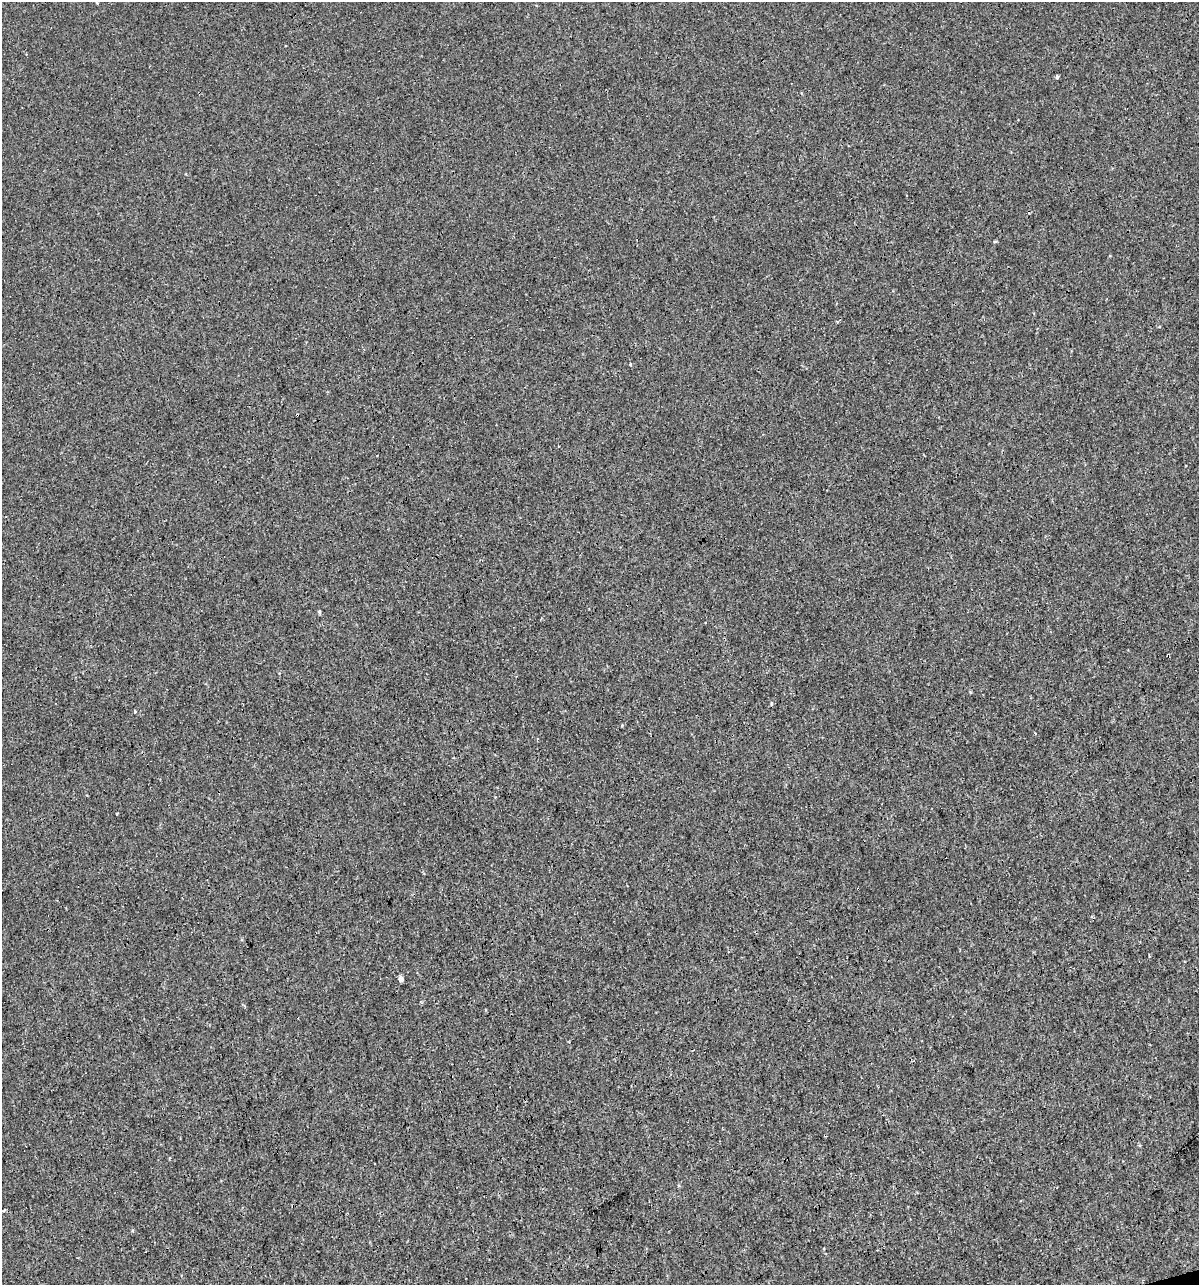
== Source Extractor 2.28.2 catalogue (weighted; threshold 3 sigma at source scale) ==
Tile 6 of 4 x 4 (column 2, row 2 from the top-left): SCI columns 1244-2440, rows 2567-3849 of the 4930 x 5132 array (HDU 1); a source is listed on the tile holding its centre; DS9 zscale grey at full resolution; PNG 1201 x 1287 px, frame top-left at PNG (2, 2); no overlay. Shown black and unused: <1% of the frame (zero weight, under 3 of 4 exposures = <1% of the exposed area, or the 3 px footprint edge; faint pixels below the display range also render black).
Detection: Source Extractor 2.28.2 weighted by HDU 2 'WHT'; one run over the whole footprint, this tile lists its part. Background 4.00e-05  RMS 0.0017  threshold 0.00747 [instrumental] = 3 sigma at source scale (4.5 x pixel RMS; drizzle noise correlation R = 1.50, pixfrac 1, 0.0396/0.0396 arcsec/px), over >= 5 px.
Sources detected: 11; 3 cosmic-ray / hot-pixel residue — not listed; the other 8 listed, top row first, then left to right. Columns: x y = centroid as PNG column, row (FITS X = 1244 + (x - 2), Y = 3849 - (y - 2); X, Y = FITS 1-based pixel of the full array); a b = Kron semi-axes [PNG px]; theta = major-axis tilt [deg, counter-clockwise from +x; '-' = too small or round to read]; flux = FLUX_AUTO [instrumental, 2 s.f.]
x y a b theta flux
1057 77 3 3 - 0.89
630 364 4 3 - 0.23
319 612 5 4 - 0.28
1168 655 3 2 - 0.16
771 703 5 3 - 0.18
134 711 3 3 - 0.81
401 978 4 4 - 0.91
4 1210 3 3 - 0.47
Overlapping masked pixels (flux is a lower limit): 1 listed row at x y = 1168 655